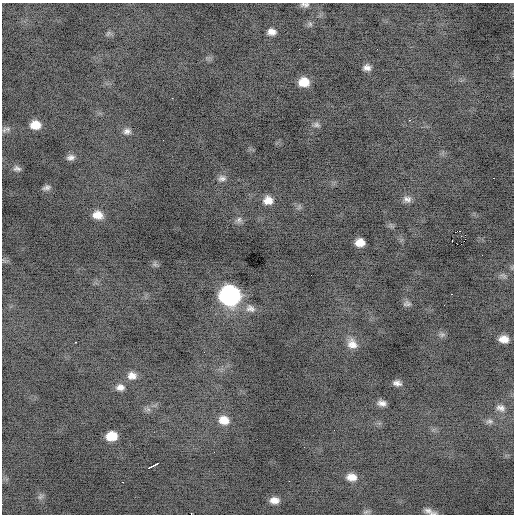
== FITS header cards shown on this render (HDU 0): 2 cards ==
NAXIS1  =                  512 / Axis length
NAXIS2  =                  512 / Axis length

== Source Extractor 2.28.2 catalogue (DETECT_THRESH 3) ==
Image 512 x 512 px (HDU 0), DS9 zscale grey, 1 PNG px = 1 image px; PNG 516 x 516 px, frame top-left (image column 1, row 512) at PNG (2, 3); no overlay
Background -1.6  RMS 1.1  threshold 3.24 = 3 sigma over >= 5 px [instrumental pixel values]
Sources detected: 54; all 54 listed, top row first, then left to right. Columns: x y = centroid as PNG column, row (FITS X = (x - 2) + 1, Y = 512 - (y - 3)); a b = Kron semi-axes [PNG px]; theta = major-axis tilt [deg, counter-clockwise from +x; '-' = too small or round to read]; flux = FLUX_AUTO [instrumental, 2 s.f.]
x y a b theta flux
305 5 11 6 -1 280
310 24 7 6 - 180
272 32 9 7 0 510
108 33 9 6 50 200
299 49 3 2 - 190
367 68 8 7 - 390
304 82 10 9 - 1300
172 98 2 2 - 98
409 120 3 2 - 340
35 125 10 9 - 1100
316 125 10 7 -10 270
7 129 12 6 -3 270
127 131 11 9 1 390
71 157 12 8 10 370
17 168 10 7 -11 290
222 178 12 8 8 360
493 178 3 2 - 310
46 188 10 7 19 280
407 199 12 9 -15 420
268 200 11 10 - 790
98 215 12 9 -12 860
239 220 10 9 - 310
391 225 9 4 -53 160
460 231 2 2 - 190
465 235 2 2 - 520
360 242 8 7 - 840
4 260 8 3 -45 100
155 264 8 7 - 190
503 275 11 5 -36 230
451 294 3 2 - 310
230 296 12 11 - 26000
407 304 12 8 2 260
250 308 15 11 -22 560
442 334 9 7 -8 230
504 339 11 8 -8 770
75 342 3 2 - 120
352 344 16 12 -55 830
132 376 12 10 -1 600
397 383 10 6 -12 350
120 387 11 9 2 470
382 403 9 6 -11 400
501 408 15 11 -24 590
148 409 7 6 - 220
224 420 14 11 -16 1000
489 421 11 8 3 330
334 430 2 2 - 40
111 436 10 8 6 1500
155 464 8 3 28 1200
351 477 12 9 -5 760
123 482 2 2 - 48
40 497 10 7 44 250
274 500 11 7 2 590
366 512 9 5 21 160
430 512 15 5 -21 380
At the frame edge (FLAGS 8, measured only in part): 2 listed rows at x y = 305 5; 430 512